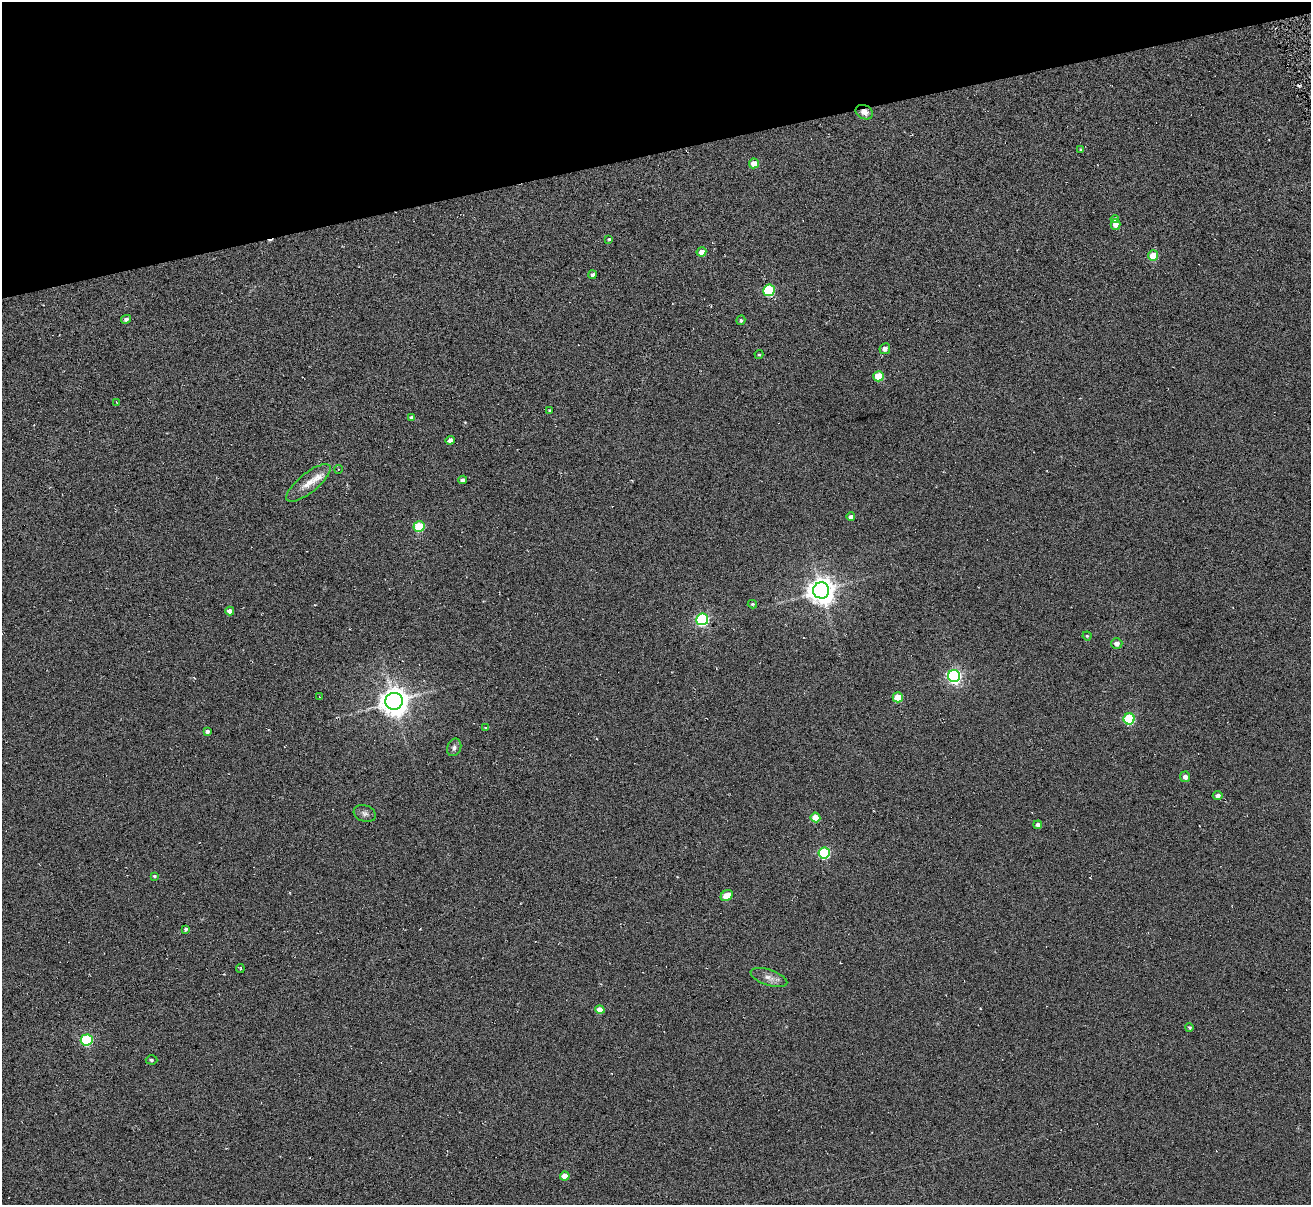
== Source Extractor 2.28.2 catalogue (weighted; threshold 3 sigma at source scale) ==
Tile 3 of 4 x 4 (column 3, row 1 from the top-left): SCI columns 2676-3984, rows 3768-4970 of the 5294 x 5235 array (HDU 1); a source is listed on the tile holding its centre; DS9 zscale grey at full resolution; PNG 1313 x 1207 px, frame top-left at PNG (2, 2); each listed source drawn as its Kron ellipse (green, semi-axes under 4 px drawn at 4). Shown black and unused: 13% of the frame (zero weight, under 3 of 6 exposures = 3% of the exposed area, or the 3 px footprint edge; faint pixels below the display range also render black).
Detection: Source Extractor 2.28.2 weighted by HDU 2 'WHT'; one run over the whole footprint, this tile lists its part. Background 0.105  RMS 0.051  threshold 0.207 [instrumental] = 3 sigma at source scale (4.09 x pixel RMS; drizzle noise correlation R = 1.36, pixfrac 0.8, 0.05/0.05 arcsec/px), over >= 5 px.
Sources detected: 67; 12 cosmic-ray / hot-pixel residue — neither listed nor drawn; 1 inside a brighter listed object's ellipse — not listed separately; the other 54 listed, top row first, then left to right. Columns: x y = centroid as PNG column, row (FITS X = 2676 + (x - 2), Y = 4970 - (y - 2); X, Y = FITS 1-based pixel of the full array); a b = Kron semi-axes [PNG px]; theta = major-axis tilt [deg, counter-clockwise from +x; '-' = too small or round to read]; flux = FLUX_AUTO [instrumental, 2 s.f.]
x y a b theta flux
864 112 9 7 -25 28
1080 149 3 3 - 3.9
754 163 5 5 - 52
1115 219 4 4 - 17
1115 224 5 5 - 37
609 239 3 3 - 5
701 252 5 4 - 33
1153 256 5 5 - 110
593 275 4 4 - 12
769 290 6 5 - 410
126 319 5 4 - 13
741 320 5 4 - 8.3
885 349 5 5 - 24
759 355 4 4 - 5.9
879 376 5 5 - 150
116 402 3 2 - 3.1
549 410 4 3 - 3.4
412 417 4 4 - 13
450 440 5 4 - 22
338 469 4 3 - 3.1
462 480 4 4 - 16
308 483 27 9 39 59
851 517 4 4 - 14
419 526 5 5 - 220
821 590 8 8 - 5300
752 604 4 3 - 6.1
230 611 4 4 - 32
702 619 6 6 - 710
1087 636 4 4 - 6.2
1117 643 5 5 - 24
954 676 6 6 - 1200
319 697 3 3 - 3.2
898 697 5 5 - 130
394 701 8 8 - 6300
1129 719 5 5 - 340
485 728 3 2 - 4
207 731 4 3 - 13
454 747 9 7 68 15
1185 777 5 5 - 23
1218 796 5 4 - 17
365 813 11 8 -19 19
815 817 5 5 - 85
1038 825 4 4 - 18
824 853 6 5 - 420
154 876 4 3 - 6.5
727 896 6 5 - 74
186 929 3 3 - 7.5
240 968 4 2 - 4.3
769 978 19 7 -18 33
600 1010 5 4 - 54
1189 1027 4 4 - 7.1
87 1040 6 5 - 440
151 1060 6 4 -3 7.9
565 1176 5 4 - 50
Overlapping masked pixels (flux is a lower limit): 1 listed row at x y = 864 112